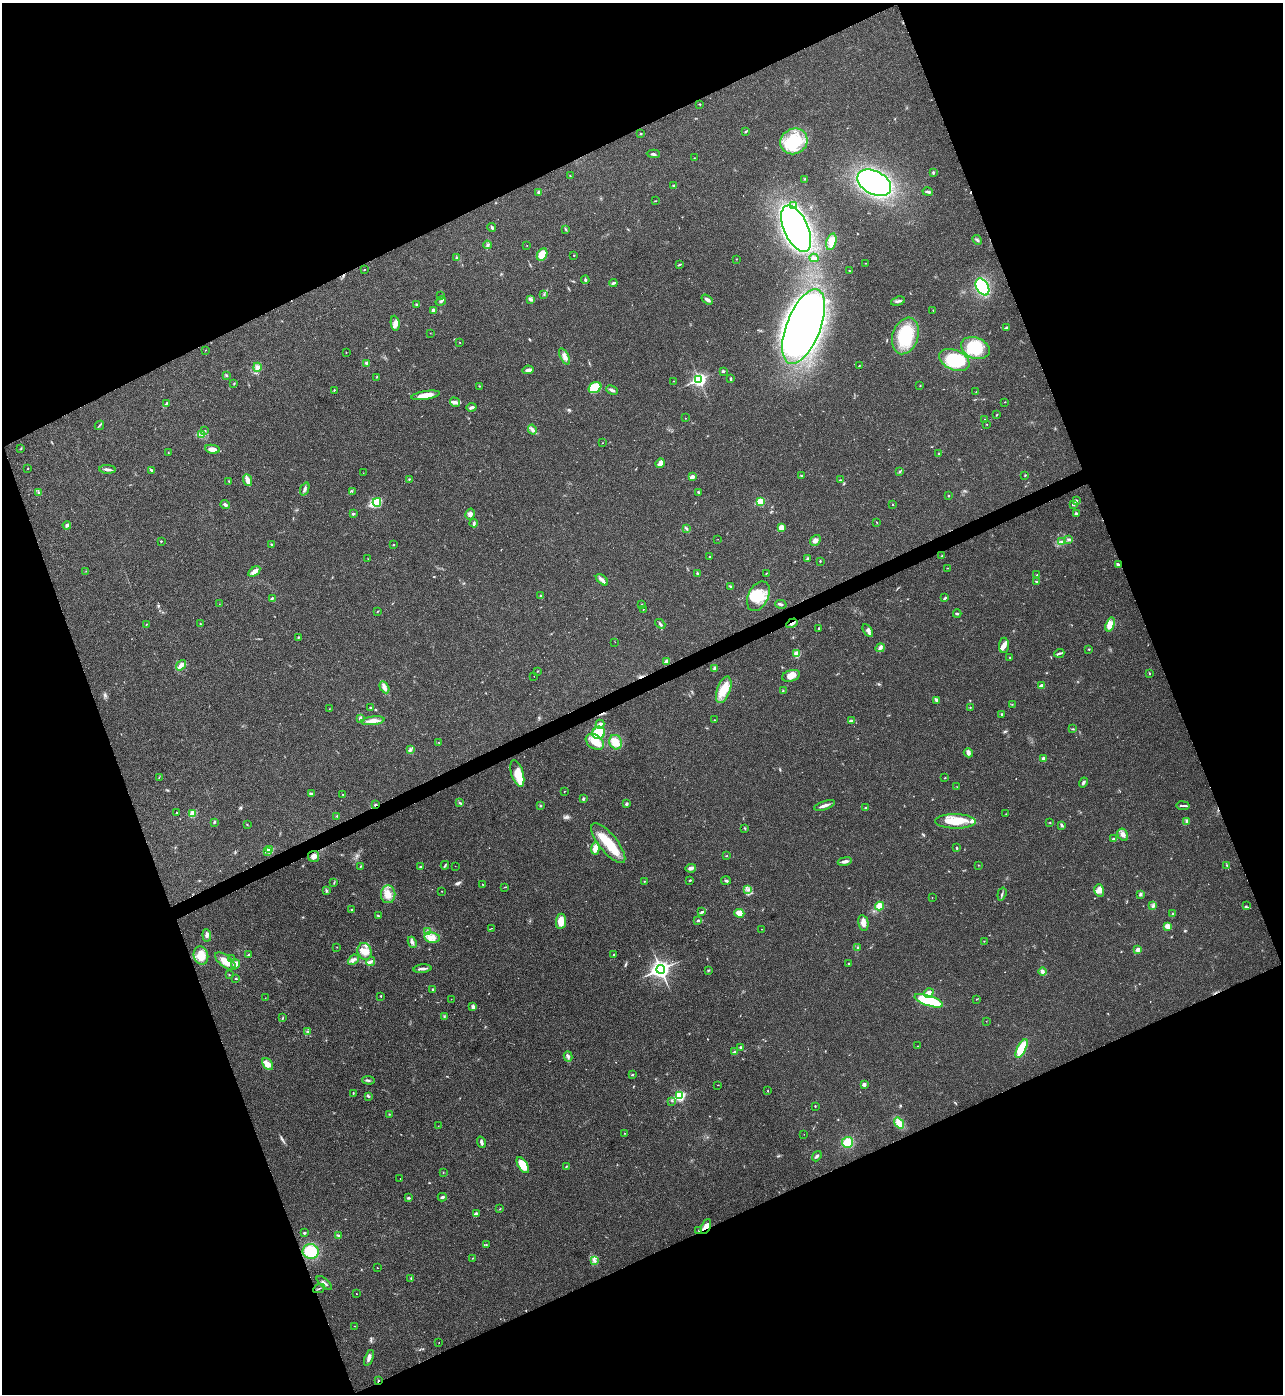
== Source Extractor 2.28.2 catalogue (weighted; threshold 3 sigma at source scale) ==
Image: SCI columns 285-5408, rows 2-5569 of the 5563 x 5574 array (HDU 1 of 3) = the unmasked area's bounding box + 8 px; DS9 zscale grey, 4 x 4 block average (1 PNG px = mean of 4 x 4 image px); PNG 1285 x 1396 px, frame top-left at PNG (2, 3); each listed source drawn as its Kron ellipse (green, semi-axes under 4 px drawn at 4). Shown black and unused: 43% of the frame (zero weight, under 3 of 4 exposures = <1% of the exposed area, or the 3 px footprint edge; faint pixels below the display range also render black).
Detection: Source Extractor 2.28.2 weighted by HDU 2 'WHT'. Background 0.0211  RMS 0.0042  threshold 0.0189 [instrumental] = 3 sigma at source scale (4.5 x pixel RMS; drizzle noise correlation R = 1.50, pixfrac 1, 0.05/0.05 arcsec/px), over >= 5 px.
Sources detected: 379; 2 too faint to see at this stretch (4 x 4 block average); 2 inside a brighter object's white glare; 3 cosmic-ray / hot-pixel residue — neither listed nor drawn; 1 coinciding with a brighter row at this scale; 16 inside a brighter listed object's ellipse — not listed separately; the other 355 listed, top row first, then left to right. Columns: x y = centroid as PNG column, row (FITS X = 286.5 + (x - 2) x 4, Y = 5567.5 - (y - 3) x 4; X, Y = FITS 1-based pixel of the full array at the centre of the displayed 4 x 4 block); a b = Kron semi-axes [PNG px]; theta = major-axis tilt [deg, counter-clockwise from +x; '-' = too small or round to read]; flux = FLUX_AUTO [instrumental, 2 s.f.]
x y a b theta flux
700 104 3 2 - 1.1
745 132 3 2 - 2.6
641 134 2 2 - 2.1
794 141 14 12 33 91
653 154 6 2 -3 4.6
694 158 2 2 - 0.74
933 173 3 2 - 3.3
570 176 2 2 - 1.2
805 179 2 2 - 1.4
874 183 18 11 -27 480
674 186 3 2 - 2.2
539 192 3 3 - 6.7
928 192 5 2 - 5
655 201 2 2 - 1.1
794 205 4 3 - 6.4
492 227 4 2 - 3.2
566 229 3 2 - 1.7
796 229 25 12 -66 1500
977 240 5 2 - 4
831 242 8 5 75 17
488 245 4 2 - 2.5
527 245 2 2 - 0.57
542 255 7 5 62 30
574 255 2 2 - 1.1
457 257 3 2 - 2.8
814 258 4 3 - 6.1
736 259 2 2 - 0.78
865 263 3 2 - 1.2
679 265 2 2 - 1.4
364 270 2 2 - 0.98
849 271 3 2 - 1.5
585 280 4 2 - 4.4
613 283 4 2 - 5.4
982 287 9 6 -60 140
544 294 2 2 - 1.5
441 296 2 2 - 0.88
707 299 6 3 -32 7.7
531 300 2 2 - 2.2
441 301 5 2 - 4.4
898 301 7 2 17 4.8
417 304 3 2 - 3.5
434 310 3 2 - 9.5
933 310 2 2 - 0.88
395 323 7 4 -83 13
804 327 39 17 69 2100
1007 327 4 2 - 3.4
430 333 2 2 - 0.64
905 336 19 13 71 130
460 342 2 2 - 1.3
975 348 15 10 -21 86
206 350 2 2 - 0.72
346 352 2 2 - 0.98
564 356 9 4 -66 12
954 360 16 10 -23 110
366 363 3 2 - 1.8
859 366 3 2 - 1.1
257 367 4 4 - 10
528 370 5 3 - 10
723 371 3 2 - 3.9
226 375 3 2 - 2
377 377 2 2 - 1.6
731 379 4 2 - 2.5
699 380 3 3 - 450
674 381 2 2 - 0.89
234 383 3 2 - 1.9
920 385 2 2 - 1
479 386 2 2 - 1.3
595 388 6 5 - 59
334 390 2 2 - 3
612 390 6 3 -26 6.6
976 392 2 2 - 0.78
426 395 14 4 9 31
455 402 5 3 - 5.8
1005 402 2 2 - 0.85
166 403 3 2 - 3.1
472 407 5 2 - 6.6
997 415 2 2 - 1.2
685 418 2 2 - 0.62
984 419 2 2 - 1
99 425 5 2 - 2.9
987 425 2 2 - 0.7
205 430 2 2 - 1.1
532 430 5 3 - 5.8
202 435 3 2 - 3.5
602 443 2 2 - 0.93
21 448 3 2 - 1.4
212 449 7 3 -11 21
168 453 2 2 - 0.92
939 454 3 2 - 2.2
660 463 5 3 - 20
28 468 2 2 - 1.4
107 469 8 3 -4 8.1
151 470 4 2 - 2.7
899 472 3 2 - 2
363 473 2 2 - 0.47
801 475 3 2 - 1.6
1025 476 2 2 - 0.88
692 477 2 2 - 31
409 479 3 2 - 1.9
247 480 6 2 -68 24
840 480 3 2 - 1.2
229 481 3 2 - 1.4
305 489 7 2 67 5.7
352 491 2 2 - 0.8
698 492 3 2 - 1.5
39 493 4 2 - 3.2
949 496 2 2 - 1.3
1076 501 4 2 - 6.8
377 502 4 2 - 130
760 502 2 2 - 130
893 504 2 2 - 0.86
225 505 4 3 - 4.4
1073 505 3 2 - 2.2
1076 513 2 2 - 10
353 514 2 2 - 3.5
470 514 5 4 - 8.4
876 522 2 2 - 0.81
474 523 4 2 - 3.6
67 525 4 3 - 6.3
781 527 2 2 - 20
687 529 2 2 - 2.6
718 539 2 2 - 0.55
1069 539 4 2 - 3.8
815 540 6 4 49 11
161 541 2 2 - 2.8
1062 542 2 2 - 2.5
271 545 3 2 - 2.1
393 545 2 2 - 2.5
942 556 3 2 - 1.1
709 557 2 2 - 1.3
807 558 3 2 - 3.2
368 559 2 2 - 0.57
820 561 2 2 - 1.5
1118 565 4 2 - 5.4
948 568 2 2 - 0.78
86 571 2 2 - 0.57
254 571 7 3 34 15
697 573 3 2 - 2.7
766 573 2 2 - 1.3
1037 575 2 2 - 1.9
602 580 7 3 -41 8.2
1037 581 4 2 - 2.4
731 586 3 2 - 2.6
541 595 2 2 - 1.3
758 596 16 10 63 53
272 598 3 2 - 3.6
945 598 4 2 - 4
219 604 2 2 - 0.51
642 604 2 2 - 1.4
781 604 6 2 -16 4.7
643 609 2 2 - 0.87
377 611 2 2 - 1.2
957 614 4 2 - 3.1
200 623 2 2 - 0.8
792 623 6 2 32 5.1
146 624 2 2 - 1.3
660 624 6 2 -40 3.9
1110 624 7 4 72 25
819 628 2 2 - 1.7
868 631 7 3 -56 7.5
298 638 3 2 - 2.2
615 642 2 2 - 0.98
1004 645 7 5 87 13
880 648 5 2 - 4.6
1089 649 2 2 - 1.3
1059 653 5 2 - 4
797 654 3 2 - 28
1010 658 2 2 - 1.5
667 661 2 2 - 26
181 665 6 4 51 9.7
714 668 3 2 - 5
538 671 2 2 - 1.5
1150 674 2 2 - 1.6
534 676 2 2 - 0.67
791 676 9 5 16 21
1041 685 3 2 - 11
384 687 6 4 -60 10
724 690 14 6 71 37
783 690 3 2 - 0.93
936 700 4 2 - 3
1012 704 2 2 - 0.9
970 707 3 2 - 1.5
371 708 2 2 - 3.1
329 709 2 2 - 0.57
1002 714 3 2 - 2.3
360 718 4 3 - 4.3
715 720 2 2 - 1.3
373 721 12 4 7 19
851 721 3 3 - 3.6
600 724 4 3 - 4.9
1073 729 2 2 - 1.8
599 733 6 6 - 88
438 742 2 2 - 0.75
595 742 10 7 -33 29
616 742 7 6 - 27
410 750 3 2 - 4
968 753 5 4 - 6.1
1043 758 3 3 - 5.1
517 773 14 6 -73 51
159 777 2 2 - 0.74
945 778 2 2 - 1.7
1083 782 5 2 - 5.3
957 787 2 2 - 0.58
564 791 2 2 - 0.8
311 794 4 3 - 4
342 794 2 2 - 0.85
583 799 2 2 - 9.8
460 803 3 2 - 1.9
626 804 3 3 - 4.1
375 805 3 2 - 3.5
825 805 11 2 19 12
540 806 2 2 - 1.9
1183 806 6 2 -8 4.4
866 808 2 2 - 1.8
177 813 2 2 - 4.1
193 813 2 2 - 31
1006 814 2 2 - 0.92
337 816 2 2 - 1.6
955 821 20 7 -1 57
1187 821 3 2 - 3
214 822 3 2 - 2.8
1050 822 2 2 - 1.2
247 825 2 2 - 0.91
1062 825 4 2 - 3.8
745 828 2 2 - 1.2
1123 835 6 5 - 11
1114 839 4 2 - 4.5
608 843 24 9 -51 76
595 848 6 4 87 19
957 848 3 2 - 2.1
270 850 2 2 - 69
268 851 2 2 - 9.3
313 856 5 5 - 11
726 856 2 2 - 1.6
845 861 7 2 10 9.3
445 865 4 2 - 2.9
978 865 2 2 - 0.85
361 866 3 2 - 1.6
455 866 2 2 - 0.49
1227 866 3 2 - 2.1
421 867 2 2 - 8.2
691 868 5 3 - 9.4
690 880 3 2 - 2.6
726 880 5 2 - 3.5
644 881 2 2 - 0.89
334 882 2 2 - 1.2
482 884 2 2 - 0.92
505 887 2 2 - 0.81
327 890 3 2 - 2.3
748 890 2 2 - 1.1
1099 890 6 5 - 16
442 891 2 2 - 1.3
388 894 9 7 90 23
1002 894 6 2 74 3.4
1140 894 3 2 - 4.6
932 897 2 2 - 0.56
879 906 4 4 - 26
1153 906 4 3 - 4
1246 906 2 2 - 0.91
351 909 2 2 - 0.98
702 912 4 2 - 2.9
739 913 5 3 - 18
1173 914 3 2 - 3.3
378 916 3 2 - 1.9
561 921 7 5 83 33
698 921 3 2 - 4.5
863 923 8 5 -78 14
1168 926 4 3 - 13
491 928 2 2 - 0.77
761 929 2 2 - 0.58
427 932 3 2 - 2.5
207 935 6 4 -85 7.2
432 937 8 5 -10 18
984 941 2 2 - 0.71
412 942 6 3 -65 6.1
337 947 2 2 - 0.96
858 947 3 2 - 2
1138 949 2 2 - 35
364 951 8 7 - 22
614 954 3 2 - 1.7
201 955 9 7 -75 42
248 955 2 2 - 1.8
231 959 2 2 - 0.76
353 960 6 3 42 8.6
225 961 12 5 -37 23
371 961 4 3 - 6.2
236 964 4 4 - 16
849 964 2 2 - 1.7
422 969 9 2 5 8.4
661 969 4 3 - 1000
708 970 3 2 - 1.9
1043 972 4 3 - 7.6
229 975 2 2 - 0.86
236 979 4 2 - 2
433 989 3 2 - 3.1
929 993 5 4 - 13
381 996 3 2 - 1.6
265 998 2 2 - 0.65
451 999 2 2 - 0.49
976 999 2 2 - 0.87
929 1001 15 5 -18 150
473 1007 4 4 - 6.9
444 1016 2 2 - 1.1
283 1018 3 2 - 1.8
986 1021 2 2 - 0.55
308 1032 2 2 - 1.1
918 1046 2 2 - 0.89
740 1047 3 2 - 2.6
1022 1048 10 4 63 74
734 1052 4 2 - 2.9
568 1057 5 2 - 4.4
268 1064 7 4 -52 12
632 1075 2 2 - 2.2
368 1080 6 2 -6 3.5
864 1084 2 2 - 21
717 1085 2 2 - 0.61
768 1091 2 2 - 1.1
353 1093 4 2 - 1.7
368 1096 3 2 - 4.1
680 1096 3 2 - 290
672 1101 2 2 - 1.7
815 1106 2 2 - 1.6
389 1114 2 2 - 1.4
899 1123 6 4 -52 32
438 1126 2 2 - 0.5
625 1133 2 2 - 0.78
804 1134 2 2 - 0.4
481 1142 6 2 -72 7.4
847 1142 6 5 - 40
817 1156 5 2 - 4.2
523 1165 9 4 -57 50
566 1166 3 2 - 1.9
443 1172 2 2 - 0.83
400 1179 2 2 - 0.65
442 1197 4 2 - 4.2
409 1198 4 2 - 2.9
500 1209 2 2 - 1.1
476 1214 4 2 - 3.8
706 1226 8 4 67 15
699 1230 3 2 - 1.6
304 1233 3 2 - 2.8
339 1235 2 2 - 1.5
486 1245 2 2 - 1.2
311 1251 8 7 - 77
473 1258 2 2 - 1.1
594 1260 3 3 - 4.5
377 1268 2 2 - 0.86
411 1278 2 2 - 2.1
324 1283 9 2 -40 6.4
319 1288 6 2 26 2.4
356 1294 2 2 - 0.78
354 1326 2 2 - 0.52
439 1343 2 2 - 0.63
369 1358 8 3 69 8.9
378 1381 3 2 - 1.7
Overlapping masked pixels (flux is a lower limit): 4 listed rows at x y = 792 623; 375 805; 706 1226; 378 1381
Diffuse or blended objects may show on this block-average render without a row.